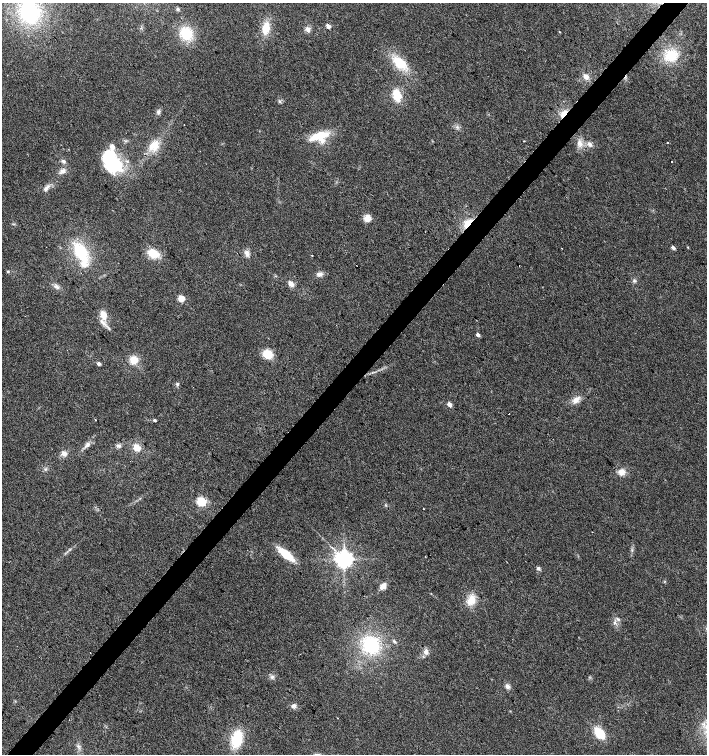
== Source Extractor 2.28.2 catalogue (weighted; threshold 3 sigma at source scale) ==
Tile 7 of 4 x 4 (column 3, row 2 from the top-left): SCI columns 2980-4388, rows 3015-4518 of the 6025 x 6023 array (HDU 1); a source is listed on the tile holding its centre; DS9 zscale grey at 2 x 2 block average (1 PNG px = mean of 2 x 2 image px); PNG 709 x 756 px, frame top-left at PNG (2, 3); no overlay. Shown black and unused: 4% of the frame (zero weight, under 2 of 3 exposures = <1% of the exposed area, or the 3 px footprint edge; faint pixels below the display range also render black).
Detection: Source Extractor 2.28.2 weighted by HDU 2 'WHT'; one run over the whole footprint, this tile lists its part. Background 0.0301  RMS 0.0063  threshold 0.0283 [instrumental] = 3 sigma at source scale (4.5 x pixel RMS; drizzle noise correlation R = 1.50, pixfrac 1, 0.0396/0.0396 arcsec/px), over >= 5 px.
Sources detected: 83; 2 inside a brighter object's white glare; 1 cosmic-ray / hot-pixel residue — not listed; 5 inside a brighter listed object's ellipse — not listed separately; the other 75 listed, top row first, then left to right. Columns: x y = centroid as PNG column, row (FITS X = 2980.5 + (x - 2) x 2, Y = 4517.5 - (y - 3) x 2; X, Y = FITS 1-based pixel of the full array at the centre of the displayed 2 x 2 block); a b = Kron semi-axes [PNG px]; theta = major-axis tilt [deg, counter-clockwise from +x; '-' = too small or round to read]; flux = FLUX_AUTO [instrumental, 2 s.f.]
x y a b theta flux
178 9 4 4 - 2.4
29 12 22 19 -69 140
328 26 3 2 - 19
266 28 13 8 79 22
308 29 6 5 - 5.8
560 32 3 2 - 0.91
186 34 11 10 - 54
671 55 15 13 21 41
399 63 21 12 -36 38
586 77 7 6 - 7.4
397 95 9 5 -76 41
279 101 4 3 - 2.1
158 112 6 4 88 3.6
564 114 9 5 52 14
317 137 20 9 20 28
524 141 2 2 - 1.4
667 142 2 2 - 2.4
579 143 9 6 -58 9.5
590 144 7 5 -56 5.4
154 146 14 13 - 23
63 161 6 4 -28 3.5
671 161 2 2 - 3
114 166 24 21 0 67
63 171 8 6 -1 6.3
45 189 7 5 77 4.8
367 218 9 8 - 9.9
468 223 14 6 45 18
673 248 3 2 - 9.8
80 252 21 12 -59 66
153 253 11 8 -25 28
247 253 9 5 -68 6.7
312 255 2 2 - 3.8
519 266 2 2 - 1.8
8 271 4 3 - 1.5
319 274 8 6 15 5.8
634 281 5 4 - 2.7
291 284 7 5 -52 8.4
56 286 7 5 -37 5.2
181 298 3 3 - 56
103 315 9 6 -68 15
109 328 4 3 - 2
478 335 3 2 - 8.2
267 354 10 8 -32 24
134 360 7 7 - 20
99 364 2 2 - 7.4
177 384 5 3 - 2.6
576 400 10 7 51 9.9
449 404 3 2 - 23
509 414 2 2 - 0.9
95 420 2 2 - 1.8
154 420 3 3 - 2.5
87 445 8 5 50 5.8
118 446 5 4 - 3.4
137 448 6 5 - 16
64 454 7 5 -32 6.3
621 472 8 7 - 11
201 501 3 3 - 130
386 505 3 2 - 1.2
423 509 2 2 - 1.2
286 554 15 6 -40 46
344 559 4 4 - 1000
538 568 5 4 - 3
383 586 8 5 48 10
471 600 10 8 61 22
618 619 5 3 - 2.7
614 622 3 3 - 2
394 641 5 3 - 2.4
371 645 18 15 -45 91
426 652 6 5 - 7
90 653 2 2 - 0.44
272 677 5 4 - 3.4
507 686 7 5 -43 5.3
293 706 7 5 -23 5.3
599 733 9 5 -52 48
237 739 14 9 75 61
Overlapping masked pixels (flux is a lower limit): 2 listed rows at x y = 564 114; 468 223
Isophote crosses this tile's border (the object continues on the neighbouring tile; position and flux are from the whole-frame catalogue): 1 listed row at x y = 29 12
Diffuse or blended objects may show on this block-average render without a row.